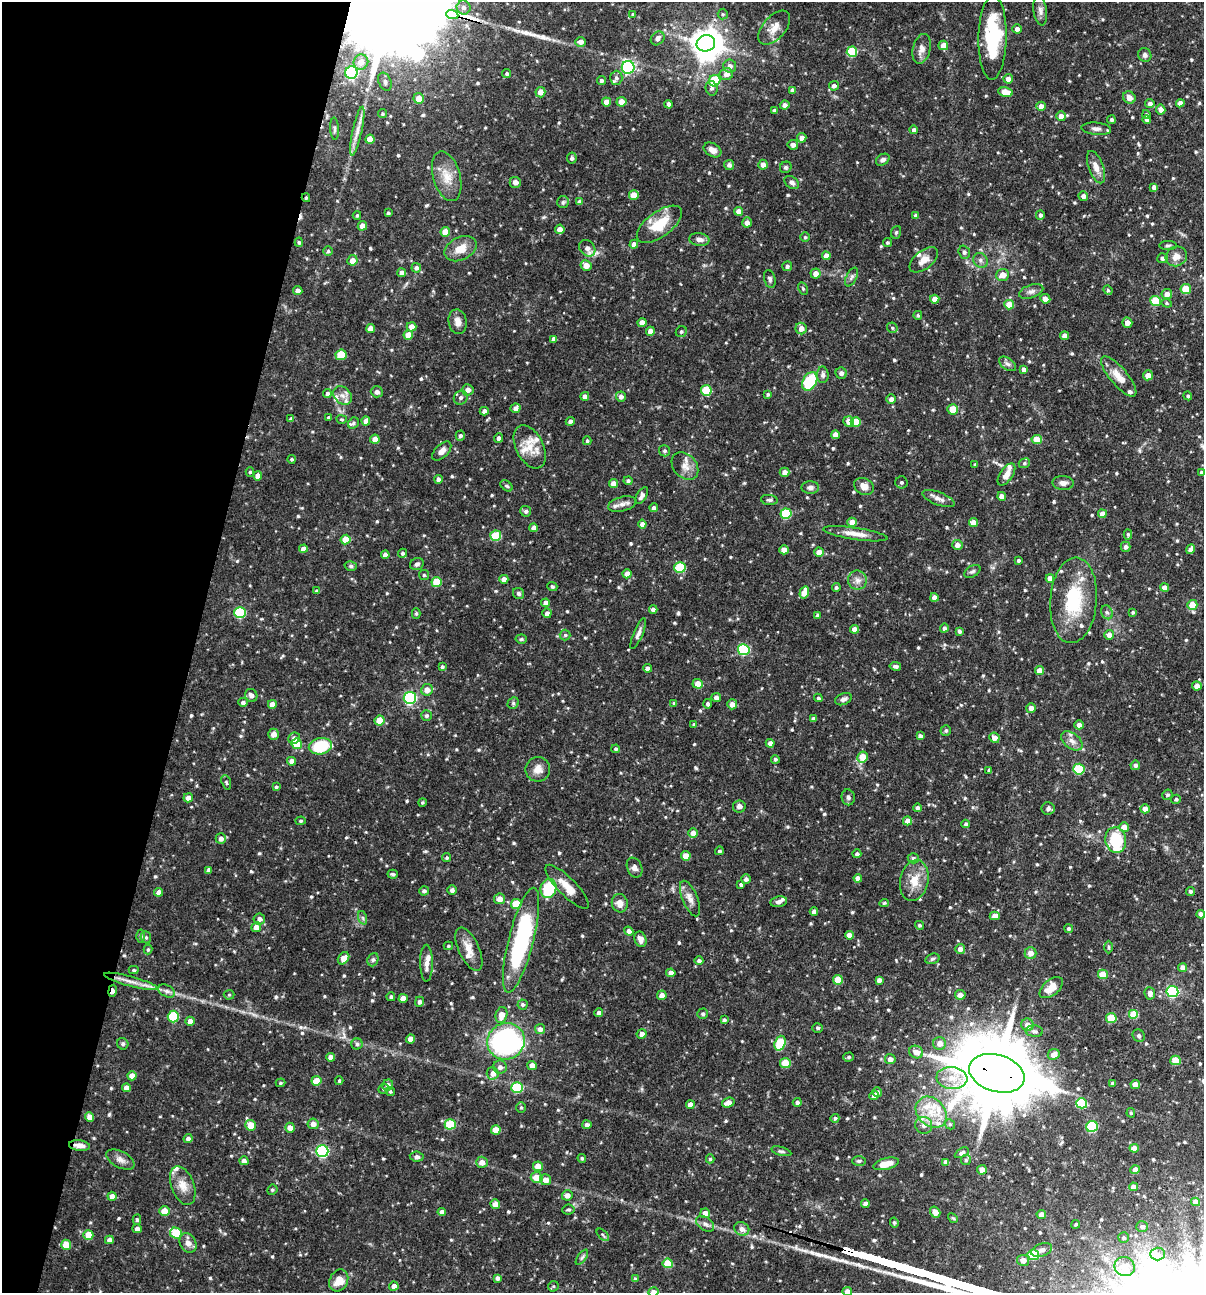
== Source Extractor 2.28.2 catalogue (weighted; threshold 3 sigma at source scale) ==
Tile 9 of 4 x 4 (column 1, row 3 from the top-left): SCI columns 125-1326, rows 1292-2582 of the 5181 x 5164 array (HDU 1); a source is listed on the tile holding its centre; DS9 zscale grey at full resolution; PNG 1206 x 1295 px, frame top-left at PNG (2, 2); each listed source drawn as its Kron ellipse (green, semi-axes under 4 px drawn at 4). Shown black and unused: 16% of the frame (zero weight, under 3 of 4 exposures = <1% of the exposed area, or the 3 px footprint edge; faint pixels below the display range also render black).
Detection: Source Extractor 2.28.2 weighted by HDU 2 'WHT'; one run over the whole footprint, this tile lists its part. Background 0.0992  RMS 0.0039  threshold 0.0176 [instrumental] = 3 sigma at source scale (4.5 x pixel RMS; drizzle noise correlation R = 1.50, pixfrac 1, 0.05/0.05 arcsec/px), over >= 5 px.
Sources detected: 670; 1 inside a brighter object's white glare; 1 cosmic-ray / hot-pixel residue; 2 long thin detections or spike segments (spike, bleed or trail) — neither listed nor drawn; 17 inside a brighter listed object's ellipse — not listed separately; of the other 649, all 500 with FLUX_AUTO >= 0.542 (the completeness limit of this list) listed and drawn (149 fainter detections not listed), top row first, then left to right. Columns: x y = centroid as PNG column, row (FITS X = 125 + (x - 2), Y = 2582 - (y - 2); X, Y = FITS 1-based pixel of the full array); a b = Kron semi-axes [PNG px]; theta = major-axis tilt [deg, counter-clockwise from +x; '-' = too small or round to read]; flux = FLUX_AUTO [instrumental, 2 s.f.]
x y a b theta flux
463 7 7 7 - 1.6
1040 11 15 6 -82 1.9
633 14 4 3 - 0.54
723 14 5 5 - 0.58
452 15 6 3 -20 320
774 28 20 11 48 4.7
1017 29 4 4 - 1.6
658 38 7 6 - 2
992 38 42 14 89 28
581 42 5 5 - 1.9
706 43 9 8 - 570
943 45 5 5 - 2.9
922 49 15 8 76 2.8
852 52 5 5 - 19
1145 55 7 6 - 1.3
361 62 8 7 - 3.7
730 66 6 6 - 2
628 67 6 6 - 59
351 73 6 6 - 61
507 73 4 4 - 0.67
726 74 7 6 - 2.5
616 78 7 6 - 1.1
1008 79 5 4 - 2.8
601 80 4 4 - 1
715 81 6 5 - 13
385 82 9 6 -69 1.4
834 86 5 4 - 1.3
712 88 7 6 - 1.1
792 90 4 4 - 1.2
540 92 5 5 - 2.7
1005 92 7 4 -11 6.7
1129 97 6 6 - 2.5
419 98 5 5 - 3.9
606 102 4 4 - 3.7
621 102 5 5 - 5
1180 103 4 4 - 2.1
669 104 4 4 - 1.6
1150 104 4 4 - 1.4
785 105 5 4 - 1.7
1041 106 4 4 - 2.4
1161 109 5 4 - 2.4
774 110 4 4 - 1.1
382 114 4 4 - 0.62
1146 115 4 4 - 0.72
1061 116 5 4 - 2.6
1111 120 4 4 - 0.93
1147 120 4 4 - 1
334 129 11 3 -87 0.75
1096 129 15 6 -4 1.8
913 130 4 4 - 1.1
357 131 25 4 78 3.1
802 138 5 4 - 2.4
370 139 4 4 - 4.5
793 145 5 4 - 1.8
713 150 9 6 -31 2.4
572 158 5 5 - 0.9
883 160 7 5 33 1.1
729 165 5 5 - 1.3
763 165 5 4 - 2.3
786 167 6 5 - 0.7
1096 167 17 7 -69 3.2
447 176 25 13 -74 6.8
515 182 6 5 - 1.7
792 182 8 5 -35 1.3
1154 187 4 4 - 1.6
634 195 5 4 - 4.3
1083 196 5 4 - 1.5
306 198 4 3 - 0.67
563 202 6 6 - 0.78
579 202 4 4 - 1.3
739 211 4 4 - 2.4
388 213 3 3 - 0.69
357 215 4 3 - 0.54
1040 215 5 4 - 0.98
916 216 4 4 - 1.2
747 222 5 5 - 2.1
659 224 26 12 36 12
362 226 5 4 - 2.9
560 229 5 4 - 2.4
445 232 5 4 - 4.7
896 232 6 5 - 0.63
805 237 4 4 - 0.57
699 239 10 6 -7 1.9
299 242 4 4 - 0.59
887 243 4 4 - 0.67
634 244 4 4 - 2
1168 245 9 3 0 0.64
587 248 9 7 -48 2.4
460 249 17 11 26 5.3
328 251 5 5 - 0.74
964 252 6 5 - 1.1
826 256 4 4 - 2.7
1176 256 11 9 26 3.2
1162 258 5 5 - 1.2
352 260 5 5 - 3.5
924 260 16 9 39 3.4
980 260 8 7 - 1.4
586 265 5 5 - 3.8
787 266 5 4 - 1
416 268 5 4 - 1.1
402 273 4 4 - 2.1
816 273 5 5 - 3
1003 275 6 6 - 3.2
852 277 10 5 63 0.99
770 279 9 5 -75 1
803 289 6 4 -63 0.61
1186 289 5 5 - 9.6
1108 290 5 4 - 0.56
298 291 4 4 - 1.7
1031 291 12 6 19 1.6
1167 294 5 5 - 3.1
935 299 4 4 - 3.6
1045 299 5 4 - 2.7
1156 301 5 5 - 15
1167 303 5 4 - 0.55
1009 305 5 5 - 7.1
918 315 4 4 - 0.64
458 322 12 9 -80 2.8
642 322 4 4 - 2.8
1127 323 5 5 - 2.6
411 327 5 5 - 2.8
801 328 6 5 - 2.9
892 328 6 5 - 0.6
370 329 4 4 - 4
650 331 4 4 - 2.7
681 332 6 5 - 0.72
408 335 5 4 - 5
1064 336 4 4 - 2.6
554 339 4 4 - 1.8
341 355 5 5 - 11
1007 364 10 5 -36 1.2
1024 369 4 4 - 1.6
841 373 5 5 - 1.5
823 375 8 6 -89 1.3
1148 375 5 5 - 2.5
1119 376 25 8 -50 5.3
810 381 10 6 61 19
468 390 6 5 - 2.4
706 390 5 5 - 14
377 392 6 5 - 1.6
327 394 4 4 - 0.97
768 394 4 3 - 0.71
342 395 10 8 -44 2.6
585 396 4 4 - 1.9
1188 396 4 4 - 0.72
621 397 5 5 - 1.7
461 398 7 6 - 1.4
891 399 5 4 - 1.7
516 408 5 4 - 1.8
953 409 5 5 - 6.6
484 411 4 4 - 1.9
328 418 4 4 - 0.69
291 419 4 3 - 0.91
342 419 5 4 - 0.56
366 421 4 4 - 2.7
570 421 5 4 - 1
849 421 5 5 - 2.8
856 422 5 5 - 9
354 423 6 5 - 0.74
835 435 4 4 - 2.5
460 436 5 4 - 0.92
499 438 5 4 - 1.2
375 439 5 4 - 3.5
1037 439 5 4 - 6
587 441 4 3 - 0.62
530 447 23 13 -63 7.1
442 451 12 6 45 2.1
664 451 5 5 - 0.81
292 459 4 4 - 0.58
1024 463 6 4 23 0.66
975 465 3 3 - 0.6
685 466 15 11 -49 3.6
250 472 5 4 - 0.61
784 472 5 4 - 2.4
1201 472 3 3 - 0.61
1006 474 12 6 55 2.9
258 476 4 4 - 2.9
438 479 4 4 - 1.4
628 481 4 4 - 0.89
901 482 6 6 - 0.82
1063 483 10 7 -2 1.9
613 484 4 4 - 3.1
506 486 7 4 -37 0.74
864 486 10 8 -25 3.1
810 487 8 6 0 1.5
642 496 9 5 57 1.7
1002 496 4 4 - 2.6
938 499 17 6 -21 2.2
769 500 8 5 -6 0.88
622 504 14 7 14 2.3
654 508 4 4 - 1.2
526 511 5 5 - 0.92
786 514 5 5 - 23
1102 514 4 4 - 2.6
852 522 4 4 - 3.3
973 522 4 4 - 3.5
642 524 4 4 - 1.7
534 528 4 4 - 2
855 534 33 6 -8 4.2
1128 534 5 4 - 0.62
496 536 5 5 - 17
346 540 5 5 - 7.1
957 545 5 5 - 2.1
1126 547 5 5 - 1.4
303 549 4 4 - 2.5
1191 549 5 4 - 2.2
784 550 4 4 - 3.1
819 552 5 4 - 3.7
403 553 4 4 - 0.84
385 555 4 4 - 2.3
1018 560 3 3 - 0.76
417 564 7 6 - 1.1
351 566 6 5 - 0.79
680 568 5 5 - 19
972 571 9 5 29 0.95
627 574 4 4 - 2.9
424 575 5 5 - 0.58
1050 578 4 4 - 2.2
504 579 4 4 - 2.4
857 580 9 9 - 2.3
436 582 5 5 - 10
552 586 5 4 - 0.7
836 587 4 4 - 0.77
1164 587 4 4 - 2.4
317 591 4 4 - 1.2
804 592 6 4 73 5.3
519 593 6 5 - 0.87
934 597 4 4 - 2.2
1073 600 43 23 85 24
546 603 4 4 - 2.5
1192 605 5 5 - 7.4
653 609 4 4 - 1.8
1107 612 7 5 -66 0.87
1133 612 4 3 - 0.64
240 613 6 5 - 27
416 613 5 4 - 0.59
547 613 5 4 - 1.7
817 616 4 4 - 0.97
944 628 4 4 - 1.1
854 629 4 4 - 2.9
959 631 4 4 - 0.85
638 633 16 4 68 1.7
565 635 5 5 - 0.69
1109 635 5 5 - 2.3
521 639 5 4 - 0.59
744 650 6 5 - 31
895 666 6 3 -9 0.9
442 667 3 3 - 0.71
647 668 4 4 - 1.7
1040 670 4 4 - 4.1
698 684 5 5 - 4.6
1197 686 5 4 - 2.6
427 690 6 5 - 3.2
251 695 6 6 - 2
410 698 6 6 - 62
716 698 5 4 - 1.8
818 698 4 3 - 0.67
843 699 8 5 23 1.5
243 702 5 4 - 1.1
513 703 6 5 - 0.68
674 703 4 4 - 0.65
272 704 4 4 - 2.9
708 704 5 4 - 1.1
732 704 5 5 - 2.8
1031 708 5 4 - 2.4
426 716 5 5 - 1
813 719 4 4 - 1.2
379 720 5 5 - 6.4
694 724 4 4 - 0.54
1079 725 5 4 - 2
946 730 5 5 - 0.79
273 734 5 5 - 3
920 736 4 4 - 1.4
294 738 6 5 - 1.9
994 738 5 5 - 2.6
1072 741 12 7 -38 2.5
770 743 4 4 - 1.8
297 744 5 5 - 10
320 746 12 8 11 18
616 749 4 4 - 0.7
863 757 6 5 - 7.2
775 759 4 4 - 0.74
292 761 4 4 - 2.3
1135 765 5 4 - 1.2
538 769 12 12 - 3.5
1079 769 6 5 - 20
989 770 4 3 - 0.8
226 782 7 4 -71 0.66
276 787 4 3 - 0.58
1167 795 5 5 - 0.67
848 797 8 6 -81 1.1
188 798 5 4 - 2.5
1176 799 5 4 - 0.75
422 802 4 4 - 0.55
739 806 6 6 - 2.1
917 808 4 4 - 1.1
1048 808 6 6 - 1.2
1145 809 4 4 - 3
301 821 5 4 - 0.55
907 821 4 4 - 2.7
966 824 4 4 - 0.8
1124 827 5 5 - 4.9
693 833 5 5 - 2.7
221 839 5 5 - 1.9
1116 840 13 10 -78 16
719 851 4 4 - 0.72
857 854 4 4 - 0.88
686 856 5 4 - 4.4
447 858 4 4 - 0.59
913 858 6 5 - 0.85
635 868 10 7 -66 1.7
209 870 4 4 - 1.2
393 874 5 4 - 0.7
858 878 4 4 - 2.3
746 879 5 4 - 1.3
914 880 21 14 78 6.9
741 885 4 3 - 0.99
567 887 29 9 -45 5.5
548 888 10 8 74 20
452 890 4 4 - 1.3
424 891 5 4 - 1
1190 891 4 4 - 0.91
159 892 4 4 - 2.1
500 899 5 5 - 3.8
690 899 19 7 -68 3.2
779 902 8 5 10 1.3
620 903 9 8 - 3
884 903 5 4 - 0.54
516 904 5 5 - 12
814 911 4 4 - 1.5
1201 914 4 4 - 2
995 916 5 4 - 2.5
363 918 7 4 -71 0.76
259 919 6 5 - 1.8
919 925 4 4 - 0.75
256 927 5 5 - 2.9
1069 928 4 4 - 0.74
629 931 5 4 - 1.3
849 935 4 4 - 2.7
140 936 6 4 -89 0.62
146 937 6 5 - 0.74
640 939 8 5 -71 2
521 940 54 12 76 54
448 946 4 3 - 0.55
1108 947 6 4 -89 0.57
148 949 5 4 - 0.66
469 949 23 10 -65 4.8
960 949 5 5 - 2.6
1030 953 6 6 - 2.9
343 958 7 5 53 3.2
932 959 7 5 17 0.76
373 960 7 5 68 0.85
699 961 4 4 - 1.2
426 963 18 6 -89 2.7
1183 968 4 4 - 2.5
134 970 5 4 - 0.72
671 973 4 4 - 2.6
1103 974 5 4 - 6.7
838 980 5 5 - 8.3
879 980 4 4 - 1.7
131 981 27 5 -15 4.1
1051 988 13 7 40 5
112 991 6 3 79 3.3
167 991 9 6 -26 1.4
1172 991 6 5 - 45
1150 993 6 5 - 2
229 995 5 5 - 0.56
662 995 5 4 - 2.6
960 995 5 5 - 2.6
391 997 4 4 - 0.76
403 998 4 4 - 2.9
419 1002 5 4 - 1.2
523 1004 5 5 - 0.76
598 1013 4 4 - 1.4
703 1014 5 5 - 0.93
1134 1014 5 5 - 9.7
501 1015 8 5 76 3.8
173 1017 6 5 - 21
1111 1018 5 5 - 13
724 1020 4 4 - 0.96
190 1021 5 4 - 2.8
1027 1025 6 6 - 3
817 1028 5 4 - 0.78
540 1029 5 5 - 1.5
1034 1031 9 5 -4 1.3
642 1034 5 4 - 2.2
1139 1036 6 5 - 0.76
411 1039 4 4 - 3.7
506 1041 19 18 - 94
780 1043 7 5 70 17
940 1043 6 6 - 3
123 1044 6 5 - 0.77
357 1044 5 5 - 0.82
916 1052 7 6 - 3.5
1054 1054 6 5 - 3.1
331 1057 4 4 - 2.8
848 1057 5 4 - 0.72
890 1059 5 5 - 2.2
1175 1060 5 5 - 9.9
785 1063 5 5 - 10
532 1065 5 4 - 2.7
500 1067 7 6 - 1.7
493 1073 6 6 - 2.8
997 1073 28 18 -17 4800
132 1076 4 4 - 3.4
952 1078 15 11 -6 6.6
316 1081 5 5 - 5.8
339 1081 4 3 - 0.56
280 1083 5 4 - 0.57
1112 1083 4 3 - 1.1
1135 1084 4 4 - 3.1
388 1085 5 5 - 1.7
126 1088 4 4 - 2.5
517 1088 5 5 - 22
384 1089 5 4 - 0.59
390 1091 4 4 - 0.58
877 1092 5 5 - 0.93
874 1096 5 4 - 2.5
797 1102 4 4 - 1.2
728 1103 6 5 - 3.1
1082 1103 5 5 - 18
690 1105 4 4 - 2.6
521 1107 5 4 - 0.58
931 1112 17 13 -45 8.9
1131 1113 5 4 - 0.6
89 1117 4 4 - 3.1
835 1118 4 4 - 0.77
313 1124 5 5 - 2.5
450 1124 5 5 - 15
950 1124 5 4 - 0.66
251 1125 5 5 - 6.9
587 1125 4 4 - 1.6
924 1125 8 8 - 2.4
1092 1126 6 5 - 30
290 1128 5 5 - 3
496 1130 5 4 - 6.9
188 1139 4 4 - 1.6
79 1145 10 5 -6 2.7
1134 1148 4 4 - 3
322 1151 6 6 - 58
781 1151 10 4 -15 0.87
962 1153 8 4 29 1.2
417 1157 7 5 -8 1.2
582 1158 4 4 - 0.63
710 1159 4 4 - 0.61
120 1160 15 8 -28 2.4
966 1160 5 5 - 0.58
244 1161 4 4 - 1.9
859 1161 7 5 1 0.69
482 1162 6 5 - 3
946 1162 4 4 - 1.5
886 1164 13 5 14 4.8
538 1166 5 5 - 4.4
982 1170 5 4 - 2.3
1135 1170 4 4 - 2.5
537 1177 6 5 - 5.2
545 1180 5 5 - 3
183 1186 20 11 -69 5
1133 1187 4 4 - 2.3
272 1190 5 5 - 0.71
567 1195 5 5 - 2.3
112 1196 4 4 - 2.6
1196 1202 4 4 - 2.5
495 1204 5 4 - 3.1
865 1204 4 4 - 2.3
568 1209 6 5 - 0.75
164 1211 5 5 - 5.1
442 1212 4 4 - 2.3
935 1212 6 5 - 3.1
705 1213 5 4 - 2.9
1041 1214 5 4 - 2
953 1218 5 4 - 0.54
137 1220 5 4 - 0.75
894 1223 5 4 - 0.66
705 1224 10 6 -35 1.5
1076 1224 4 4 - 0.61
1142 1227 6 5 - 0.96
137 1229 4 4 - 1.8
742 1229 8 6 -31 2.5
176 1233 6 5 - 15
88 1235 5 5 - 6.6
603 1235 7 3 -45 0.61
1124 1237 5 5 - 0.64
109 1240 4 4 - 2.3
188 1243 10 8 -61 2.4
66 1245 5 5 - 8.3
1042 1250 11 6 19 1.8
1158 1254 7 6 - 1.8
1033 1255 6 5 - 17
582 1257 9 4 53 0.81
1023 1260 6 5 - 2.8
668 1263 5 5 - 11
1125 1267 10 9 - 4.2
497 1278 4 4 - 1.2
635 1279 4 4 - 0.7
339 1280 11 9 62 5.7
394 1286 4 4 - 2.4
553 1286 5 5 - 0.55
653 1292 5 5 - 2.6
847 1292 5 4 - 2.5
Overlapping masked pixels (flux is a lower limit): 5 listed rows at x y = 452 15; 306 198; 112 991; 997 1073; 79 1145
Isophote crosses this tile's border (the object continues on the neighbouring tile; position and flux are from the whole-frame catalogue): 3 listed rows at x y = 1186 289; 653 1292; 847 1292